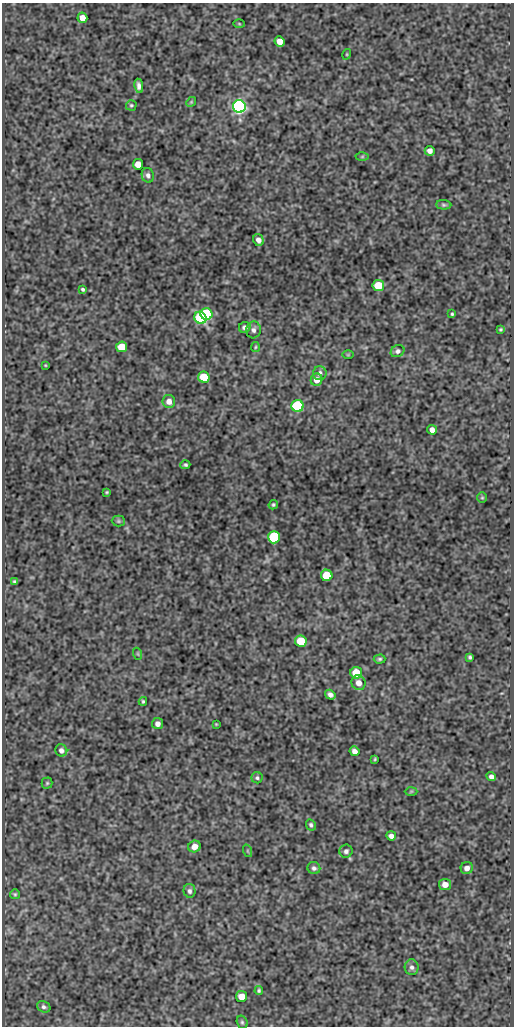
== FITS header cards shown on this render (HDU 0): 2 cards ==
NAXIS1  =                  512
NAXIS2  =                 1024

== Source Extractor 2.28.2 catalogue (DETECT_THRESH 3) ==
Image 512 x 1024 px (HDU 0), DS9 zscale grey, 1 PNG px = 1 image px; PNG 516 x 1028 px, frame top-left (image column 1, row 1024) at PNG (2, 3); each listed source drawn as its Kron ellipse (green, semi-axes under 4 px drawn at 4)
Background 142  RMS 0.53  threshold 1.58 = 3 sigma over >= 5 px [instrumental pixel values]
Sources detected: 73; all 73 listed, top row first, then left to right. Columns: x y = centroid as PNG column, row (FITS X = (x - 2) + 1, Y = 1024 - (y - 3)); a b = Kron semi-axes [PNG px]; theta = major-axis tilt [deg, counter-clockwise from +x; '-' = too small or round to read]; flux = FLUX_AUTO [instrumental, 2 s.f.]
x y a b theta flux
82 18 5 5 - 320
239 24 5 3 - 33
279 41 5 5 - 350
347 54 5 3 - 35
139 86 7 4 -80 150
191 102 5 4 - 41
131 105 5 5 - 54
239 106 6 6 - 11000
430 151 5 5 - 170
362 157 6 4 1 52
138 164 5 5 - 410
148 175 7 6 - 120
444 205 7 4 -3 64
258 240 6 5 - 170
378 285 6 5 - 1100
83 289 4 3 - 58
206 314 6 5 - 3800
452 314 4 3 - 49
200 318 6 5 - 3500
245 327 6 5 - 120
500 329 4 3 - 46
253 330 8 7 - 130
122 347 5 5 - 950
255 347 5 4 - 42
398 351 7 5 32 100
348 355 6 4 1 34
45 365 3 2 - 28
320 373 7 6 - 180
204 377 6 5 - 1400
317 380 6 5 - 250
169 401 6 6 - 250
298 406 6 6 - 4900
432 430 5 4 - 200
185 465 5 4 - 63
107 492 4 3 - 43
482 498 5 5 - 48
273 505 5 4 - 55
118 521 6 5 - 61
274 537 6 6 - 2800
327 575 6 5 - 1100
14 581 4 4 - 63
301 641 6 5 - 1400
138 654 6 4 -71 41
470 657 4 3 - 61
380 659 6 4 2 59
356 673 6 5 - 920
358 683 7 7 - 250
330 695 6 4 -34 130
143 701 4 3 - 49
158 724 5 5 - 180
216 724 3 2 - 27
61 750 6 6 - 150
354 751 5 4 - 180
375 759 4 3 - 39
491 777 5 4 - 150
257 778 5 5 - 68
47 783 5 5 - 52
411 791 6 4 2 38
311 825 6 4 -64 72
391 836 5 4 - 170
194 846 6 5 - 300
248 851 6 4 -71 48
346 851 6 6 - 100
314 868 6 6 - 110
467 868 6 6 - 200
445 884 6 5 - 260
190 891 7 6 - 96
15 894 5 5 - 52
412 967 8 7 - 120
259 991 4 4 - 52
242 996 5 5 - 400
44 1007 7 5 -26 88
242 1022 7 5 -74 67